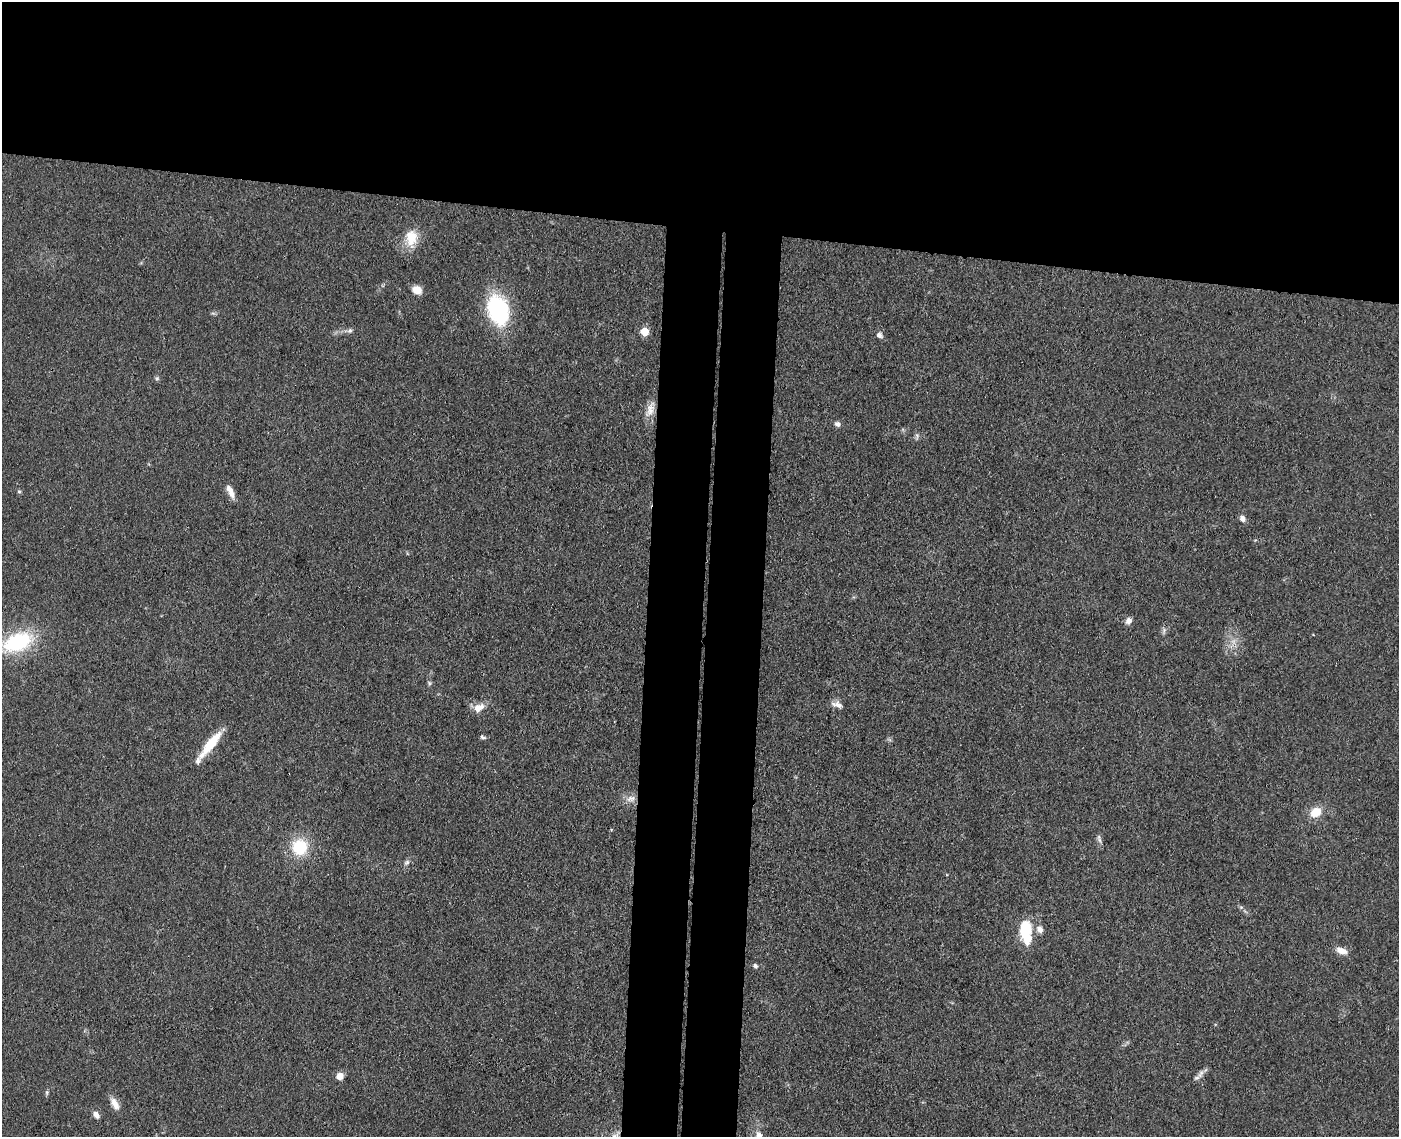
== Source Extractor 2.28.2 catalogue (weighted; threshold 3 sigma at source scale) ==
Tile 2 of 3 x 4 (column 2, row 1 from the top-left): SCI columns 1672-3068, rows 3412-4546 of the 4629 x 4554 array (HDU 1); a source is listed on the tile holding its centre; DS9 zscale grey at full resolution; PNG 1401 x 1139 px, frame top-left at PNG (2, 2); no overlay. Shown black and unused: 26% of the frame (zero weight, under 3 of 4 exposures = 5% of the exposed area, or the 3 px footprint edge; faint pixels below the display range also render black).
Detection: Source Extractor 2.28.2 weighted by HDU 2 'WHT'; one run over the whole footprint, this tile lists its part. Background 0.0894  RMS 0.0064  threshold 0.029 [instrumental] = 3 sigma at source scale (4.5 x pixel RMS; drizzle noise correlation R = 1.50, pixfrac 1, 0.05/0.05 arcsec/px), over >= 5 px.
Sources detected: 36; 1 inside a brighter listed object's ellipse — not listed separately; the other 35 listed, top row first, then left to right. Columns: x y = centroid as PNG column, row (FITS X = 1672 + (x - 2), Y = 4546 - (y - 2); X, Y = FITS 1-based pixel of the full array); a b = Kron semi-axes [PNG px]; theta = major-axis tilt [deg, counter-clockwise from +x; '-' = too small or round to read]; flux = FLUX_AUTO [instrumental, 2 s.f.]
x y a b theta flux
411 238 23 16 88 14
417 290 10 8 -31 7.1
498 310 30 19 -72 70
350 330 8 5 17 1.6
644 331 5 5 - 18
879 335 8 7 - 2.4
157 378 6 4 45 1
650 409 23 10 70 6.8
837 424 7 6 - 2.2
19 491 5 5 - 0.93
231 492 15 7 -72 4.7
1242 518 8 6 -56 2.8
1129 621 9 7 45 3.1
17 642 35 19 21 51
429 683 7 4 -89 1.1
838 705 13 8 -38 3.7
479 707 15 9 22 7.1
483 737 8 4 -13 1.3
210 744 33 8 51 21
631 799 14 8 18 4.7
1316 812 13 10 37 11
1099 840 11 4 -68 1.8
300 847 18 17 - 25
407 863 8 5 35 1.7
1040 929 9 8 - 3.6
1026 931 24 11 -84 27
1342 951 14 7 -17 5.3
755 966 6 5 - 1.4
1201 1074 13 6 57 3.2
340 1076 8 7 - 5.4
47 1092 6 5 - 1.1
115 1104 17 8 -63 5.6
96 1115 10 6 -51 3
615 1135 17 6 38 4.8
759 1136 16 8 -83 6
Isophote crosses this tile's border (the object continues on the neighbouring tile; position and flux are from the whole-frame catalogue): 2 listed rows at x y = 615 1135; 759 1136